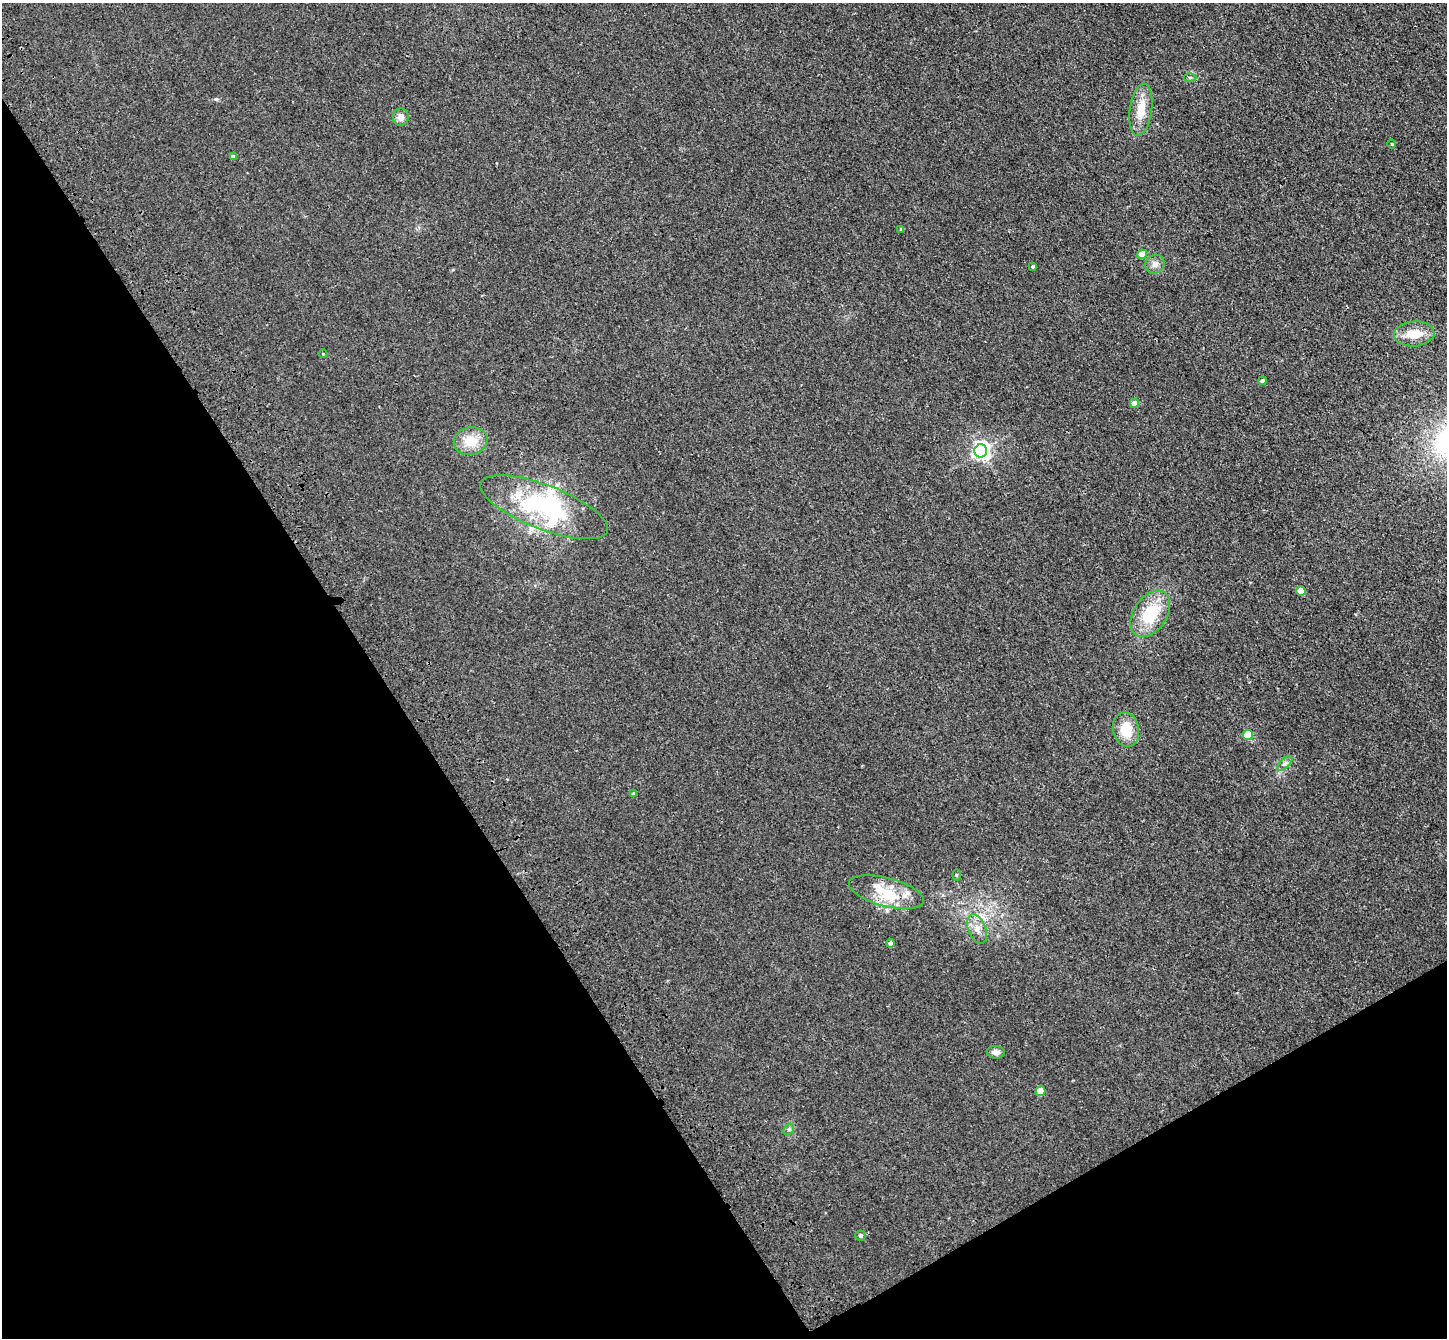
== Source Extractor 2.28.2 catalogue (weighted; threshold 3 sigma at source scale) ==
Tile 14 of 4 x 4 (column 2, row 4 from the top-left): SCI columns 1549-2993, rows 223-1558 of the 5985 x 5924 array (HDU 1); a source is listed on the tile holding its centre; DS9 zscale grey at full resolution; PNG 1449 x 1340 px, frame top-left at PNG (2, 3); each listed source drawn as its Kron ellipse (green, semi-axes under 4 px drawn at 4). Shown black and unused: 32% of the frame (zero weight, under 3 of 4 exposures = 6% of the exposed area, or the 3 px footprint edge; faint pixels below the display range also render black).
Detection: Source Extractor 2.28.2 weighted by HDU 2 'WHT'; one run over the whole footprint, this tile lists its part. Background 0.0407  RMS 0.0058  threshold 0.0263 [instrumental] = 3 sigma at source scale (4.5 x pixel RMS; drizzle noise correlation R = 1.50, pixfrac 1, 0.05/0.05 arcsec/px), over >= 5 px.
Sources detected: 33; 3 inside a brighter object's white glare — neither listed nor drawn; the other 30 listed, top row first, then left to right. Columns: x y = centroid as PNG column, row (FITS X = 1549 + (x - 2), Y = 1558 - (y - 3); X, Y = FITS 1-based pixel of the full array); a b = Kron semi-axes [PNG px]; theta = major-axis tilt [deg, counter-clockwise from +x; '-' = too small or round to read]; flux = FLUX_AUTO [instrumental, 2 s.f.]
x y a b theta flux
1190 77 6 4 0 0.88
1141 110 26 11 82 12
401 117 8 8 - 3.5
1392 144 5 3 - 0.53
233 157 4 4 - 2.3
901 229 4 3 - 0.96
1142 254 5 4 - 10
1155 264 10 9 - 3.4
1033 266 4 3 - 0.95
1414 334 20 12 4 12
323 354 4 3 - 0.48
1262 381 4 4 - 2
1134 403 4 4 - 5.6
471 441 17 13 12 12
981 451 6 6 - 230
544 507 68 22 -21 72
1301 591 4 4 - 8.4
1150 614 26 16 56 26
1126 730 17 13 -79 15
1248 735 5 5 - 20
1285 763 9 5 44 1.7
633 793 4 4 - 0.56
956 875 5 3 - 0.6
886 892 38 14 -15 20
977 929 16 8 -68 5.2
890 943 4 4 - 2.9
996 1052 9 6 -4 2.7
1040 1091 5 4 - 16
789 1129 6 4 47 1.1
860 1235 5 5 - 1.8
Unlisted compact peaks at least as high as the median listed source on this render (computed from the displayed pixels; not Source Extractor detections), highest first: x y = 216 99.